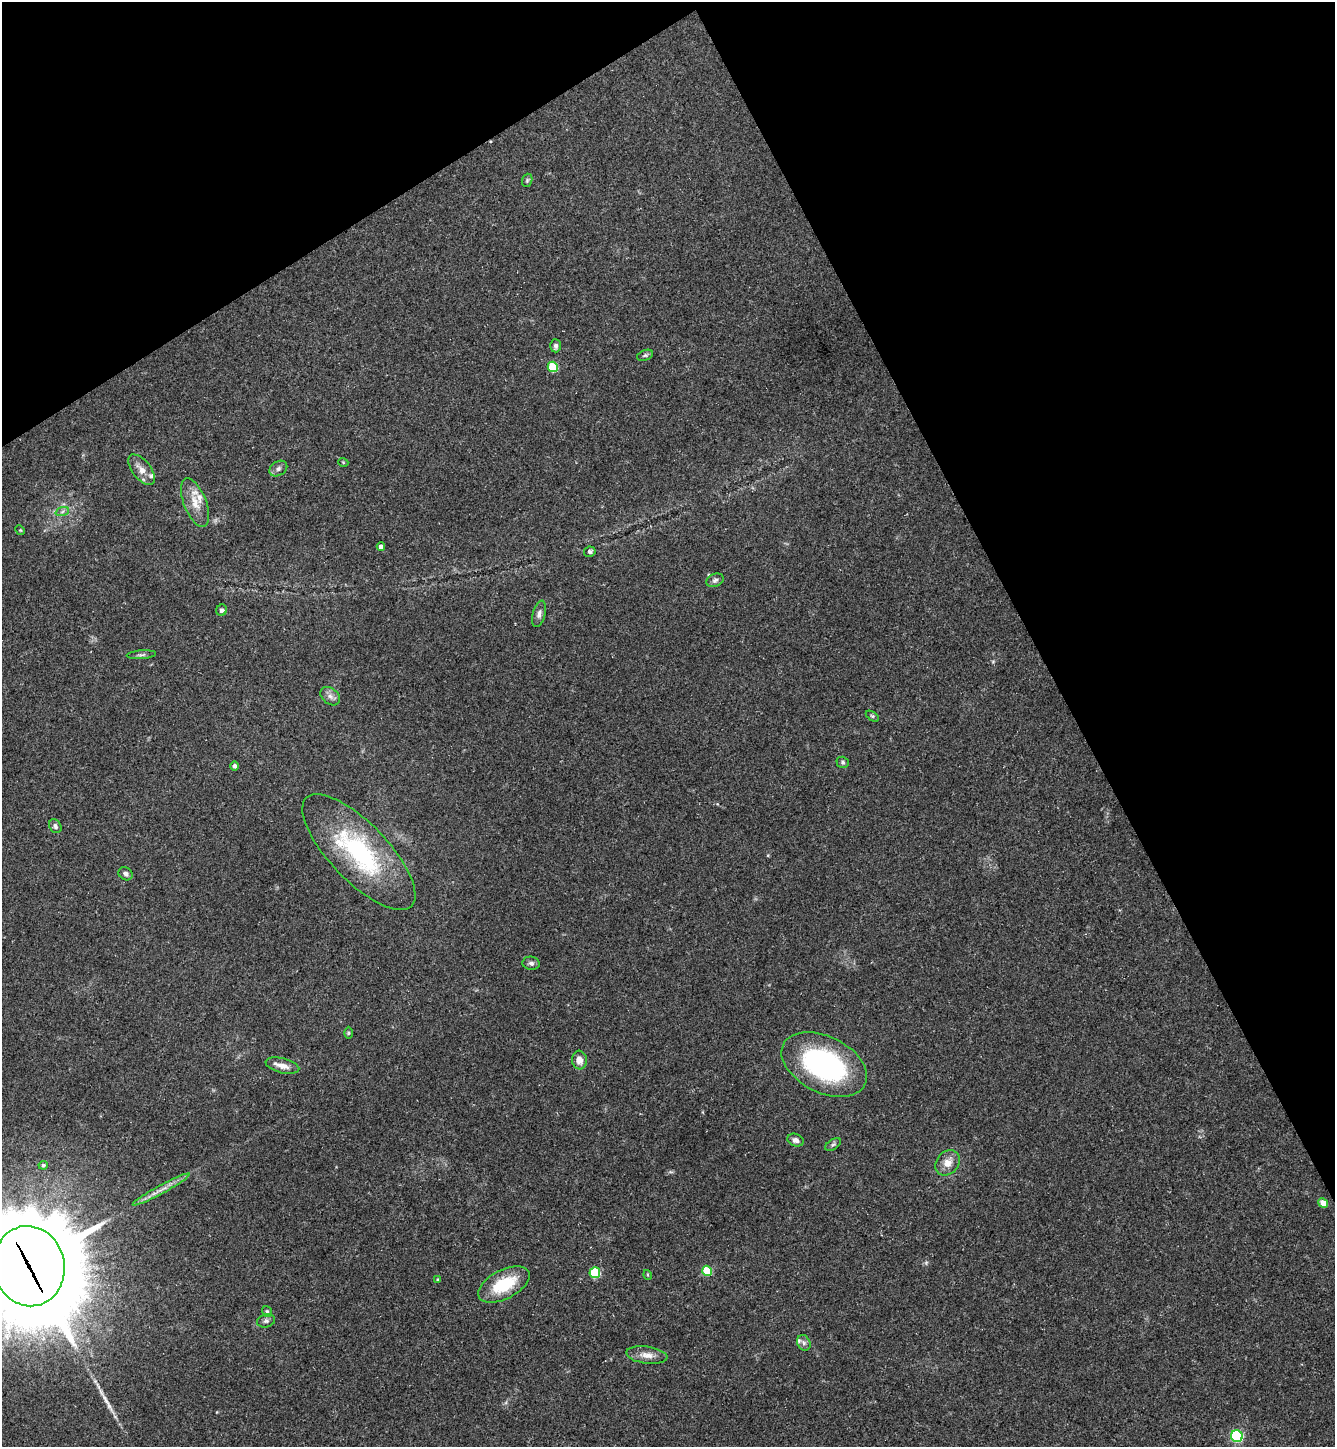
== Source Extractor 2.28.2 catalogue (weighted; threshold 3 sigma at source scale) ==
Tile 3 of 4 x 4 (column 3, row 1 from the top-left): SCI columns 2955-4287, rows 4337-5781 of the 5774 x 5783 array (HDU 1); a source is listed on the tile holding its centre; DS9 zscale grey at full resolution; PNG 1337 x 1449 px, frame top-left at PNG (2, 2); each listed source drawn as its Kron ellipse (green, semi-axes under 4 px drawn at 4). Shown black and unused: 28% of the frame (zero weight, under 3 of 5 exposures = <1% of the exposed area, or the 3 px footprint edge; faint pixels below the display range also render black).
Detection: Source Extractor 2.28.2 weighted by HDU 2 'WHT'; one run over the whole footprint, this tile lists its part. Background 0.0627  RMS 0.0059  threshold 0.0266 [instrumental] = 3 sigma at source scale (4.5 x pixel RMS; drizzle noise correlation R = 1.50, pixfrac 1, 0.05/0.05 arcsec/px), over >= 5 px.
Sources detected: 50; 1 cosmic-ray / hot-pixel residue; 1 long thin detection or spike segment (spike, bleed or trail) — neither listed nor drawn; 3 inside a brighter listed object's ellipse — not listed separately; the other 45 listed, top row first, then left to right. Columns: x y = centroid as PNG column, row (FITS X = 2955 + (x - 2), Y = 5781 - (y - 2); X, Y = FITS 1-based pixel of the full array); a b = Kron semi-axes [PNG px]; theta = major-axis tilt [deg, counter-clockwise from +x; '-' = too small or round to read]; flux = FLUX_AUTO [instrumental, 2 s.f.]
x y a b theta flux
527 180 7 5 70 0.99
556 346 6 5 - 1.4
645 355 8 5 20 1.2
553 367 5 5 - 25
343 462 5 3 - 0.51
278 469 9 7 32 2.1
141 470 18 9 -51 5.4
195 503 25 11 -68 9.3
62 512 7 4 20 1.4
20 530 5 4 - 0.53
381 547 4 4 - 2.7
590 552 6 5 - 1.9
715 580 9 6 21 1.7
222 610 6 5 - 1.5
539 614 13 6 75 2.4
141 655 15 4 4 1.4
330 696 11 8 -39 2.9
872 716 7 4 -35 0.89
843 762 6 5 - 1.1
235 766 4 4 - 1.8
55 826 7 6 - 1.7
359 852 75 29 -46 79
126 874 7 6 - 2.5
531 963 8 6 -8 1.7
348 1033 6 4 89 0.79
579 1060 9 7 -84 4.6
824 1064 45 28 -26 98
282 1066 17 7 -14 4.8
796 1140 8 6 -20 2.4
833 1144 9 5 33 1.2
948 1163 14 11 50 6.1
43 1165 5 4 - 1.1
161 1189 32 4 28 5.4
1323 1203 5 4 - 6
29 1266 40 35 -77 11000
707 1271 5 5 - 24
595 1273 5 5 - 36
648 1275 5 3 - 0.57
438 1280 4 3 - 1.2
504 1284 28 14 27 25
267 1311 5 5 - 1.1
266 1321 9 6 18 1.8
804 1343 8 6 -64 1.7
647 1355 21 8 -8 5.3
1237 1436 6 5 - 71
Overlapping masked pixels (flux is a lower limit): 1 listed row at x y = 29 1266
Isophote crosses this tile's border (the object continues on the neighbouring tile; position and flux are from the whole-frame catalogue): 1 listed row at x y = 29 1266